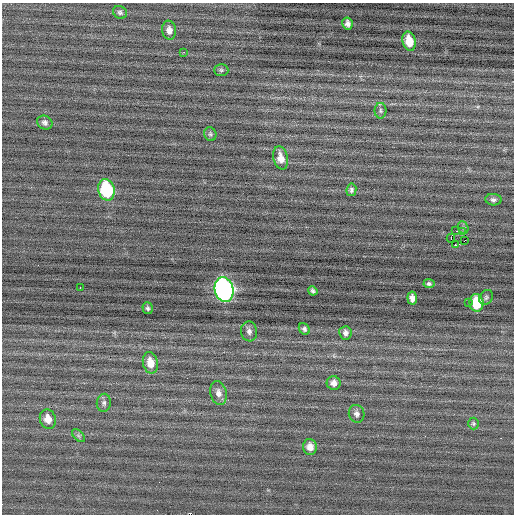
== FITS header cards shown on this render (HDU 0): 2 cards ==
NAXIS1  =                  512 / Axis length
NAXIS2  =                  512 / Axis length

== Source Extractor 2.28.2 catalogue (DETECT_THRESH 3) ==
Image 512 x 512 px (HDU 0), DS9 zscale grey, 1 PNG px = 1 image px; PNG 516 x 516 px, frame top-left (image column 1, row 512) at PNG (2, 3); each listed source drawn as its Kron ellipse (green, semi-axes under 4 px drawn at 4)
Background -0.00632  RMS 0.78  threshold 2.35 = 3 sigma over >= 5 px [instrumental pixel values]
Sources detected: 40; all 40 listed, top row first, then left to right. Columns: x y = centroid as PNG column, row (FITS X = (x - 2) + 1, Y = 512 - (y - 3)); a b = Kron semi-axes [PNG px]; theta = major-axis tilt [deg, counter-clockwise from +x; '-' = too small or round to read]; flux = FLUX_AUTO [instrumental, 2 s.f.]
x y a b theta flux
120 12 7 6 - 120
347 23 6 5 - 220
169 30 9 7 -82 310
409 41 10 6 -76 930
184 52 3 2 - 88
221 70 7 6 - 100
380 111 8 6 -89 130
45 122 8 6 -29 180
210 134 7 6 - 100
281 158 12 7 -76 520
106 190 11 8 -77 3600
351 190 6 5 - 120
493 200 8 5 -4 150
463 228 6 5 - 62
456 231 2 2 - 120
463 232 3 2 - 30
451 238 4 2 - 1400
465 240 3 2 - 32
455 245 3 3 - 140
429 284 5 4 - 110
80 288 3 2 - 270
224 290 12 9 -75 16000
313 291 5 4 - 110
486 297 8 6 57 110
412 298 6 4 -84 220
468 302 3 3 - 44
476 303 9 7 -85 1700
148 308 6 5 - 130
304 329 6 5 - 130
249 331 10 8 -81 230
345 333 6 6 - 190
150 363 11 7 -78 610
334 383 7 7 - 270
218 393 12 8 -76 330
104 403 9 7 85 160
357 414 9 7 -71 210
48 419 10 8 -75 500
473 424 6 5 - 86
78 436 8 4 -45 92
310 447 8 7 - 400